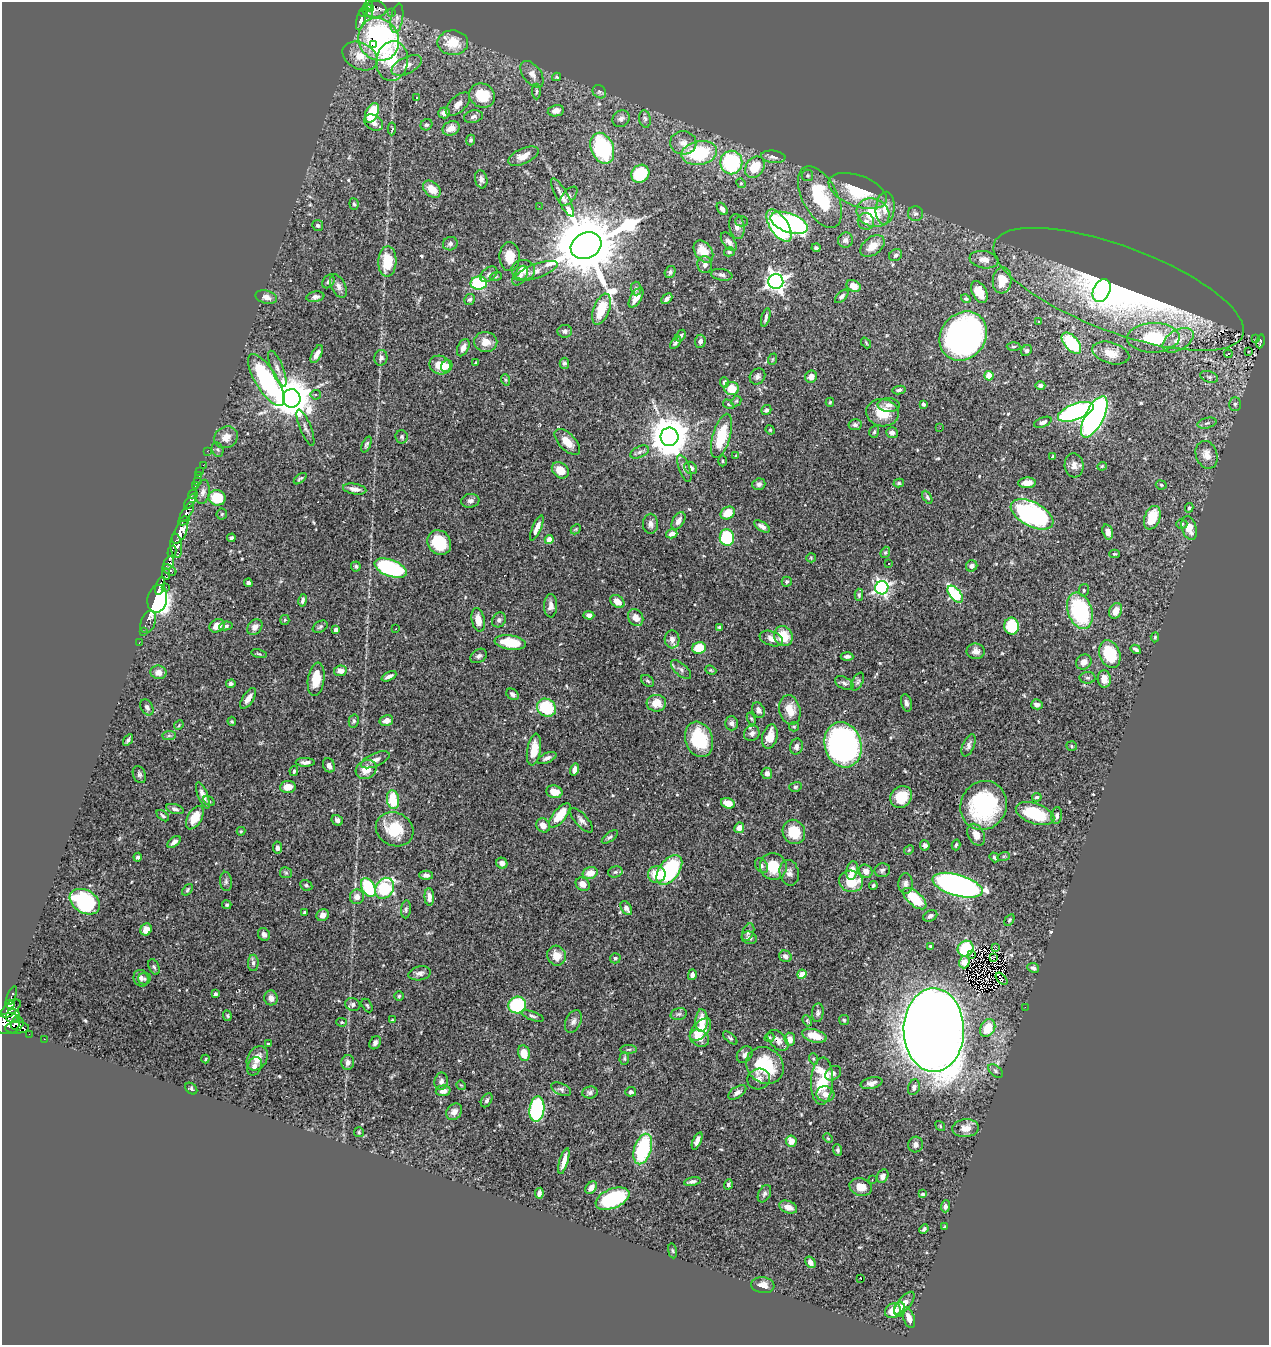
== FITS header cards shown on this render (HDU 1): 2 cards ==
NAXIS1  =                 1267
NAXIS2  =                 1343

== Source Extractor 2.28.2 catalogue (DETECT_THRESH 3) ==
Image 1267 x 1343 px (HDU 1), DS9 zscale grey, 1 PNG px = 1 image px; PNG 1271 x 1347 px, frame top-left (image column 1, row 1343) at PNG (2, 2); each listed source drawn as its Kron ellipse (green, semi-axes under 4 px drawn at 4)
Background 0.845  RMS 0.031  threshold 0.0932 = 3 sigma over >= 5 px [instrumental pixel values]
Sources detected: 542; of the 542, the 500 brightest by FLUX_AUTO listed and drawn (42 fainter detections omitted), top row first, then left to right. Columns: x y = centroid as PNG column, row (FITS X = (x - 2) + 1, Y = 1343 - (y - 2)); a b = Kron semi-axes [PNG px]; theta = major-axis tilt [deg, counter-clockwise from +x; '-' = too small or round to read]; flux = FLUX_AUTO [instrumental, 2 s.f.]
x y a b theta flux
368 5 6 3 69 170
370 9 3 3 - 150
375 9 12 8 4 300
392 12 3 3 - 2.7
363 13 4 4 - 130
368 13 5 3 - 73
361 18 12 3 74 110
397 18 15 6 81 10
379 39 22 20 -60 480
453 43 15 12 -1 50
373 45 3 2 - 18
360 56 19 13 -27 35
392 61 20 16 80 100
407 65 16 8 26 18
532 74 15 8 -52 16
557 77 4 4 - 2.3
536 91 8 4 89 3.8
599 92 7 6 - 5
482 96 13 11 -33 70
416 98 3 3 - 2.3
458 104 15 8 44 15
556 111 8 5 11 14
372 113 10 6 66 89
444 113 6 5 - 9.7
473 117 9 6 14 7.6
621 119 9 8 - 9.2
645 119 9 5 -79 5.7
374 123 10 7 -30 12
426 125 6 5 - 4.5
451 128 9 7 27 21
392 129 6 4 86 4
471 140 5 4 - 3.8
683 143 13 11 -4 21
602 148 16 11 -67 220
699 153 18 11 11 150
523 156 16 7 24 22
773 157 12 6 -5 9.2
731 162 12 11 - 250
755 167 11 9 55 65
640 174 9 8 - 93
807 175 6 6 - 3.8
481 179 9 6 -79 8.1
741 183 5 4 - 2.6
432 189 10 7 -42 28
858 191 30 15 -20 96
569 196 11 6 49 6
563 197 21 6 -62 15
820 197 33 17 -62 130
354 204 5 4 - 3
539 206 3 2 - 2.3
885 208 16 9 84 24
722 209 7 4 -53 9.5
873 213 17 14 -25 75
915 214 7 7 - 6.5
742 221 6 5 - 3.5
866 221 8 8 - 11
789 223 19 9 -20 400
318 225 5 5 - 4.1
737 226 13 7 -79 12
779 226 18 9 -57 310
845 240 8 7 - 7.3
729 242 10 6 -53 8.3
450 244 7 6 - 7.2
586 246 16 12 26 26000
872 246 13 9 37 29
816 248 4 4 - 3.8
703 251 12 8 -54 39
729 252 5 4 - 3.2
896 255 7 5 37 5.5
510 257 14 10 88 34
984 260 14 8 -8 17
387 262 15 9 88 59
705 265 8 7 - 9.2
523 270 12 10 -3 19
536 271 22 7 20 17
670 272 6 5 - 4.6
489 274 10 6 37 7.8
722 275 11 5 -10 6.8
496 276 6 4 21 2.6
520 276 11 6 59 9.7
1002 280 13 9 84 44
328 281 7 5 58 4.8
776 281 7 7 - 1100
479 283 8 6 3 150
338 286 12 7 -64 11
854 286 7 5 -27 22
636 289 7 5 -88 5.1
1118 289 133 43 -20 690
1102 290 12 8 65 50
979 292 12 7 -63 32
842 296 8 4 45 5.5
266 297 11 6 -15 11
315 297 9 5 10 7
636 298 11 5 59 24
667 299 6 3 44 6
966 299 5 4 - 3.3
470 300 6 5 - 4.9
601 309 16 8 69 63
766 317 9 3 75 5.3
1039 322 3 2 - 3.1
565 331 7 6 - 7
681 336 6 4 57 3.8
963 336 26 22 52 980
1153 338 26 15 2 120
1256 338 3 2 - 2.8
1178 340 17 10 31 31
700 341 6 5 - 6.5
1260 341 7 3 79 44
486 342 12 10 -8 20
675 343 7 4 52 4.1
866 343 6 3 -48 2.5
1071 343 12 7 -49 140
1014 347 7 3 1 2.7
463 348 9 5 64 9.5
1027 351 6 5 - 3.8
1248 351 3 2 - 3.2
1111 353 19 10 -16 31
317 354 10 5 62 15
1228 354 4 3 - 21
381 358 8 6 81 6.9
773 359 6 3 70 2.3
476 363 3 3 - 3.6
564 363 5 5 - 5.4
440 365 11 9 -21 37
447 366 6 5 - 11
277 368 19 6 -68 13
757 376 8 7 - 6.3
989 376 4 4 - 39
811 377 6 5 - 14
1209 377 9 5 -20 4.9
266 380 30 11 -58 330
506 380 6 4 -71 3
724 382 5 4 - 4.9
1040 385 5 4 - 4.6
732 389 7 6 - 38
899 390 7 4 7 4.5
316 395 5 4 - 6.2
292 398 9 9 - 6300
736 401 5 4 - 2.7
830 402 4 4 - 2.5
728 404 6 3 -33 2.5
923 404 3 3 - 6.4
1235 404 7 5 90 4.6
889 405 11 7 -5 10
766 410 5 4 - 5.6
1076 412 19 8 20 470
882 413 16 13 -8 51
1094 417 22 9 63 680
1043 422 9 4 22 6.7
1207 423 9 5 14 5.4
855 425 6 5 - 6.1
305 428 19 5 -68 10
940 428 2 2 - 3.2
770 430 5 4 - 2.2
874 432 6 4 73 3.7
892 433 6 5 - 6.9
722 436 23 8 73 86
226 437 12 10 27 19
402 437 7 6 - 4.2
669 437 9 9 - 6300
567 442 16 8 -46 25
366 444 8 4 67 4.4
218 450 7 5 -68 4.6
207 451 2 2 - 9.4
640 452 10 5 25 7.3
736 455 3 3 - 2.3
1207 455 14 10 -71 21
1053 456 3 3 - 2.9
722 461 5 3 - 2.5
203 465 2 2 - 4
1074 465 12 9 -84 14
1102 466 4 4 - 2.2
684 468 14 5 -69 8
691 468 7 5 -39 11
560 470 9 7 -38 28
200 471 2 2 - 5.7
199 476 2 2 - 5.3
300 479 7 3 39 3.7
197 481 2 2 - 7.1
899 483 5 4 - 3.3
1027 483 9 5 3 21
759 484 7 5 20 6.9
196 485 4 3 - 51
1161 485 5 4 - 3.2
355 489 12 5 -9 13
203 492 12 7 82 9.6
193 494 5 3 - 200
927 497 7 4 -61 3.3
217 498 8 7 - 70
470 501 9 7 9 7.5
190 502 9 4 56 180
1189 508 5 4 - 3
187 512 11 4 57 450
728 513 7 6 - 37
222 514 6 5 - 2.6
1032 514 23 12 -28 350
1152 518 12 7 69 59
184 521 6 4 25 510
678 521 9 5 58 12
650 524 10 7 -90 9.6
1182 524 5 4 - 3
762 526 9 4 -32 9.1
537 528 13 4 67 14
1189 528 12 7 -73 26
576 529 6 4 45 2.6
180 532 13 6 62 2500
1108 532 8 5 -73 14
672 534 6 4 16 9.7
727 537 8 7 - 110
231 538 4 3 - 5.1
549 539 4 4 - 21
439 542 13 11 -53 69
176 546 12 6 -86 880
172 551 6 3 76 94
885 552 6 4 68 3.1
1114 554 5 4 - 2.7
811 558 5 4 - 2.4
169 563 7 4 63 750
888 564 3 3 - 2.9
356 566 5 4 - 4.2
972 566 6 5 - 8.5
391 568 17 8 -21 300
169 570 7 5 -30 410
166 574 6 4 -86 190
787 582 5 5 - 3.3
248 583 4 4 - 6.9
160 586 9 3 73 860
166 587 2 2 - 6.7
882 588 7 6 - 530
1084 590 6 5 - 3.7
955 594 10 5 -50 180
859 595 6 4 -89 3.7
157 599 14 10 80 2300
303 600 6 4 79 6.2
617 602 8 5 -37 18
551 606 12 6 88 12
1080 611 19 12 -71 200
1116 611 8 6 64 21
589 615 5 4 - 8.5
636 618 9 7 -59 18
285 620 5 4 - 2.4
478 620 12 6 -77 23
499 620 8 6 53 5.5
148 622 11 7 71 150
217 626 8 6 26 20
226 626 7 4 9 3.7
1012 626 8 7 - 80
255 627 9 6 46 11
320 627 8 5 29 4.8
719 627 4 3 - 3.5
396 629 3 2 - 3.2
336 630 4 3 - 8.8
143 632 2 2 - 9.7
783 636 10 9 - 50
1155 637 5 4 - 2.7
672 639 9 7 -87 14
771 639 12 7 -19 17
139 643 2 2 - 6.4
510 643 16 7 -9 59
699 648 7 6 - 50
1136 649 5 3 - 6
976 651 9 7 -7 12
259 654 8 4 -14 3.2
1110 654 14 10 -69 96
479 656 9 6 32 7
847 657 6 4 -4 6.2
1084 662 8 7 - 14
681 670 12 6 -42 7.8
711 670 6 4 -21 2.7
340 671 6 5 - 15
158 672 8 7 - 15
389 676 8 3 25 8
1088 678 8 5 -1 4.4
316 679 17 8 82 47
1104 679 9 6 -85 21
647 681 7 5 -40 3.9
858 682 10 5 63 5
844 683 10 5 -28 6.7
231 684 5 4 - 5.3
512 694 7 5 -37 5.4
248 698 12 5 57 17
656 703 9 8 - 30
906 703 9 5 -77 6.4
1037 704 5 5 - 9.2
147 707 9 6 -64 6.3
546 708 10 8 -34 120
758 710 8 6 -60 9.1
790 710 15 10 -76 34
751 719 6 4 -68 2.6
232 721 4 3 - 2.5
354 721 6 5 - 4
386 721 7 5 13 17
731 723 7 6 - 7.4
179 725 5 4 - 2.4
794 727 5 4 - 2.7
752 733 8 7 - 9.2
169 736 7 4 1 4
770 737 12 7 75 27
699 739 18 13 -71 110
128 740 6 3 55 5.2
843 745 23 18 -74 720
969 745 12 5 67 8.5
1071 746 5 5 - 2.6
796 747 8 6 77 7.2
534 750 16 6 80 35
547 758 10 4 24 7.7
375 760 15 6 23 13
305 762 9 4 -1 7.6
329 765 7 6 - 9.8
575 769 6 4 74 11
366 770 11 9 34 29
294 771 5 3 - 2.7
767 773 5 5 - 8.1
139 774 9 6 -68 5.4
288 787 8 6 6 22
795 787 6 5 - 3.7
554 792 8 6 -12 21
203 796 14 5 -68 14
901 797 12 10 51 50
1037 797 5 3 - 3.8
393 800 9 6 -82 66
209 801 6 4 -33 3.2
728 803 7 5 -16 22
984 805 25 23 61 240
175 809 9 4 -16 6.4
1035 814 20 10 -19 89
560 815 15 6 50 43
163 816 7 4 -38 3.9
1057 816 8 5 82 6.3
195 818 13 7 60 37
337 820 6 5 - 7.2
582 820 15 6 -48 9.5
543 825 7 6 - 17
739 828 5 4 - 19
395 829 19 16 -28 70
241 831 4 4 - 2.6
794 832 12 11 - 54
976 835 11 8 -63 20
610 837 9 4 37 4.4
174 842 7 4 40 9.3
925 845 5 5 - 7.3
956 845 5 3 - 3.4
277 848 6 4 -82 6.3
909 850 5 4 - 2.4
1004 856 6 4 18 2.5
138 857 4 4 - 5.2
994 857 5 3 - 3.5
502 863 6 5 - 8.1
761 866 8 5 -54 5.5
773 866 13 13 - 55
669 870 17 10 54 210
852 870 9 5 79 21
882 870 8 7 - 5.6
866 871 7 6 - 14
615 872 7 5 15 4.9
286 873 6 5 - 3.7
590 873 7 5 16 24
789 873 13 9 -78 12
657 874 8 8 - 53
426 875 6 4 -2 6.8
226 881 10 6 -84 5.8
851 881 12 10 -12 61
583 884 7 6 - 14
906 884 10 7 89 8.5
306 885 6 5 - 4.6
958 885 26 10 -16 780
873 886 4 3 - 3.5
368 887 10 6 -61 150
384 888 11 9 59 170
187 890 7 4 50 3.3
357 897 7 7 - 13
429 897 9 4 -87 10
915 899 14 7 -41 85
85 902 16 11 -30 220
227 905 4 4 - 2.8
626 908 8 5 -58 8.5
406 909 9 5 85 4.8
304 912 3 3 - 4.2
323 915 6 6 - 12
930 916 7 5 27 5.9
1009 920 6 4 59 3
146 929 6 5 - 18
748 932 9 5 67 5.9
264 934 7 5 -60 7.2
749 938 7 6 - 7.7
931 946 3 3 - 3.2
996 947 3 2 - 5.9
966 949 8 7 - 120
971 955 3 2 - 2.4
556 956 10 9 - 27
785 956 6 5 - 8.8
993 957 3 2 - 2.9
615 958 5 5 - 3.8
964 962 6 5 - 10
253 963 8 5 90 5.8
154 967 8 5 -68 4.1
1033 968 6 4 -25 4.9
420 973 11 7 10 9.2
802 974 5 4 - 34
692 975 5 4 - 8.5
141 978 8 7 - 8.4
144 979 6 6 - 4.4
1002 979 7 3 -47 4.7
216 994 3 3 - 3.6
12 996 10 3 69 130
399 996 5 5 - 2.8
271 998 7 7 - 12
10 1004 5 4 - 590
353 1004 7 6 - 6.9
367 1005 7 4 -62 3.5
517 1005 9 8 - 160
1025 1007 2 2 - 23
11 1009 12 6 40 1900
818 1013 9 6 83 5.5
679 1014 8 5 15 5.2
13 1016 7 6 - 800
227 1016 5 3 - 2.6
533 1016 11 4 -20 5.4
393 1020 4 3 - 2.3
844 1020 5 5 - 2.7
573 1021 12 7 65 9.1
702 1021 11 6 88 29
807 1021 6 4 -69 2.8
342 1022 5 4 - 2.6
16 1023 6 4 74 410
7 1024 16 10 7 2300
17 1028 12 5 1 730
988 1028 9 7 59 49
700 1029 13 7 48 47
934 1030 42 30 -89 7200
29 1034 2 2 - 8
814 1036 12 6 -15 33
769 1037 5 4 - 2.6
699 1038 10 8 -29 16
730 1038 9 4 -40 3.9
44 1039 2 2 - 6.7
790 1039 6 5 - 12
778 1040 12 8 -45 13
375 1043 7 5 60 6.8
268 1044 4 3 - 2.5
629 1049 8 4 1 2.9
524 1053 8 6 -77 32
745 1055 9 7 51 8.3
257 1058 13 9 58 25
624 1058 6 4 88 3
205 1059 4 3 - 2.3
814 1059 6 3 -71 2.5
348 1062 7 6 - 11
254 1066 9 7 66 10
765 1066 20 17 -42 100
995 1071 8 5 -39 5
833 1073 8 6 36 7.2
759 1079 11 10 - 12
441 1081 9 6 79 7.7
822 1081 23 11 87 100
872 1083 11 5 12 9.8
461 1085 5 4 - 2.3
914 1087 8 5 72 7.5
191 1089 7 5 -43 3.7
561 1089 11 5 -23 5.8
443 1091 7 5 4 12
590 1092 8 6 8 6
631 1092 5 5 - 5.3
737 1092 10 5 32 9.1
825 1094 9 7 -16 15
487 1100 7 5 58 4.9
537 1109 13 7 83 270
454 1112 9 7 50 15
940 1126 5 4 - 2.6
966 1128 13 9 6 23
359 1132 5 5 - 3
828 1138 5 4 - 2.5
697 1141 9 4 67 10
791 1141 6 5 - 20
916 1144 8 7 - 8.9
643 1149 16 8 73 160
838 1150 6 4 -87 3.9
564 1161 13 4 74 15
883 1176 7 5 60 9.6
872 1180 3 2 - 2.3
692 1182 8 4 12 6.8
728 1184 5 4 - 4.2
861 1187 11 8 -16 22
591 1188 7 5 51 10
539 1193 5 4 - 7.9
764 1194 9 6 62 6.1
922 1194 4 3 - 3.9
612 1199 18 9 22 180
945 1206 6 4 88 6.8
788 1207 9 6 -22 20
945 1227 4 3 - 2.4
924 1229 5 3 - 4
672 1251 7 4 -81 3
810 1262 6 4 -55 10
861 1279 3 2 - 19
763 1285 12 8 -8 16
904 1303 14 6 50 18
900 1309 7 5 89 6.8
893 1311 8 7 - 31
909 1318 11 5 -70 14
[42 fainter detections neither listed nor drawn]